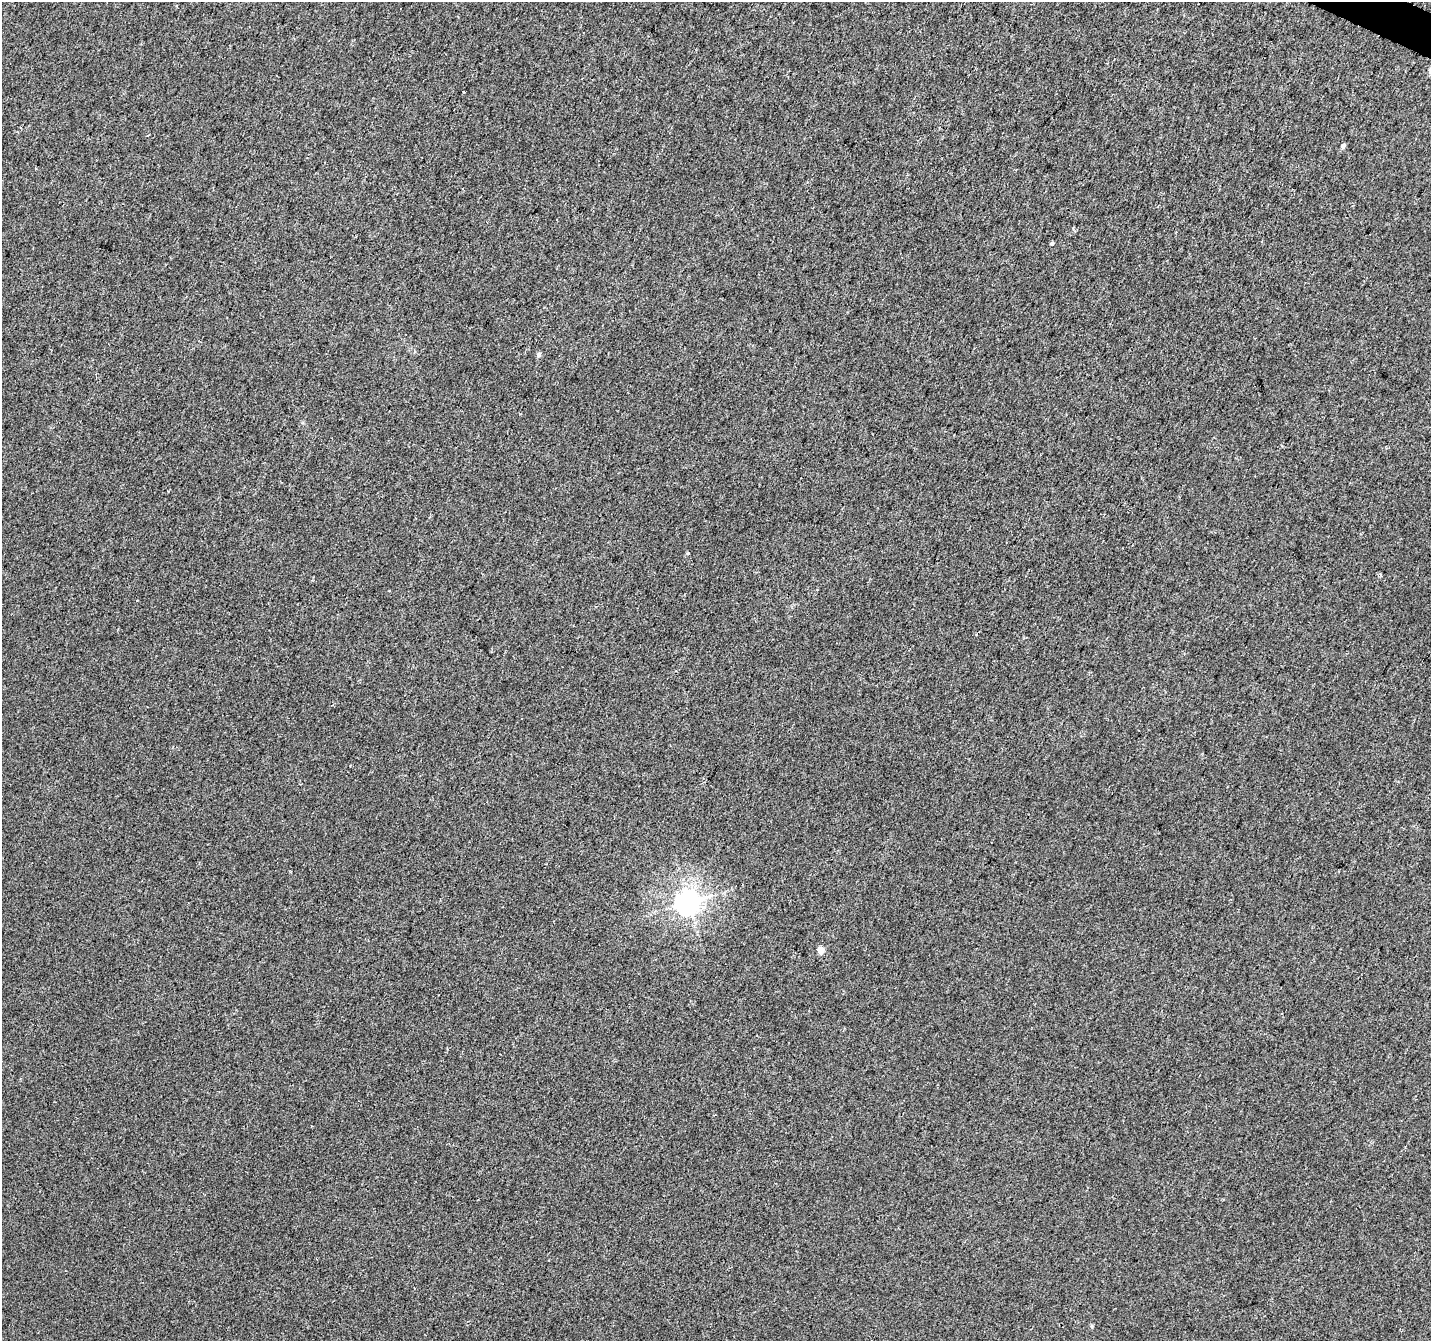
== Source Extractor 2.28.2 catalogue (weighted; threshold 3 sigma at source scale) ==
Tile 10 of 4 x 4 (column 2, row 3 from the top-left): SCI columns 1437-2865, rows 1610-2948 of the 5729 x 5834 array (HDU 1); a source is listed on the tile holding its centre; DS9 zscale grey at full resolution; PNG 1433 x 1343 px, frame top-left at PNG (2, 2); no overlay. Shown black and unused: <1% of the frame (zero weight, under 2 of 3 exposures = <1% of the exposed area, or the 3 px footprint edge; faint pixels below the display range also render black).
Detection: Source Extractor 2.28.2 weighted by HDU 2 'WHT'; one run over the whole footprint, this tile lists its part. Background 0.028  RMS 0.0094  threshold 0.0421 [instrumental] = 3 sigma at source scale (4.5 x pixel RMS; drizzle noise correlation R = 1.50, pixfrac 1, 0.0396/0.0396 arcsec/px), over >= 5 px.
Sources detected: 8; all 8 listed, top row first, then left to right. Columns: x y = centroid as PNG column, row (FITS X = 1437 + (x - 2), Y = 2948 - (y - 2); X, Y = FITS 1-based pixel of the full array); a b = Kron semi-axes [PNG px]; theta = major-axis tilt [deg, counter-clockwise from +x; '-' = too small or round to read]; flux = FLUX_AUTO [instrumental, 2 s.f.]
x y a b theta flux
464 92 3 2 - 0.74
1343 146 5 5 - 2.6
1053 244 4 3 - 8.9
539 354 6 6 - 2.3
688 553 5 4 - 0.98
688 903 8 8 - 990
821 950 5 5 - 15
1091 1326 5 4 - 1.3